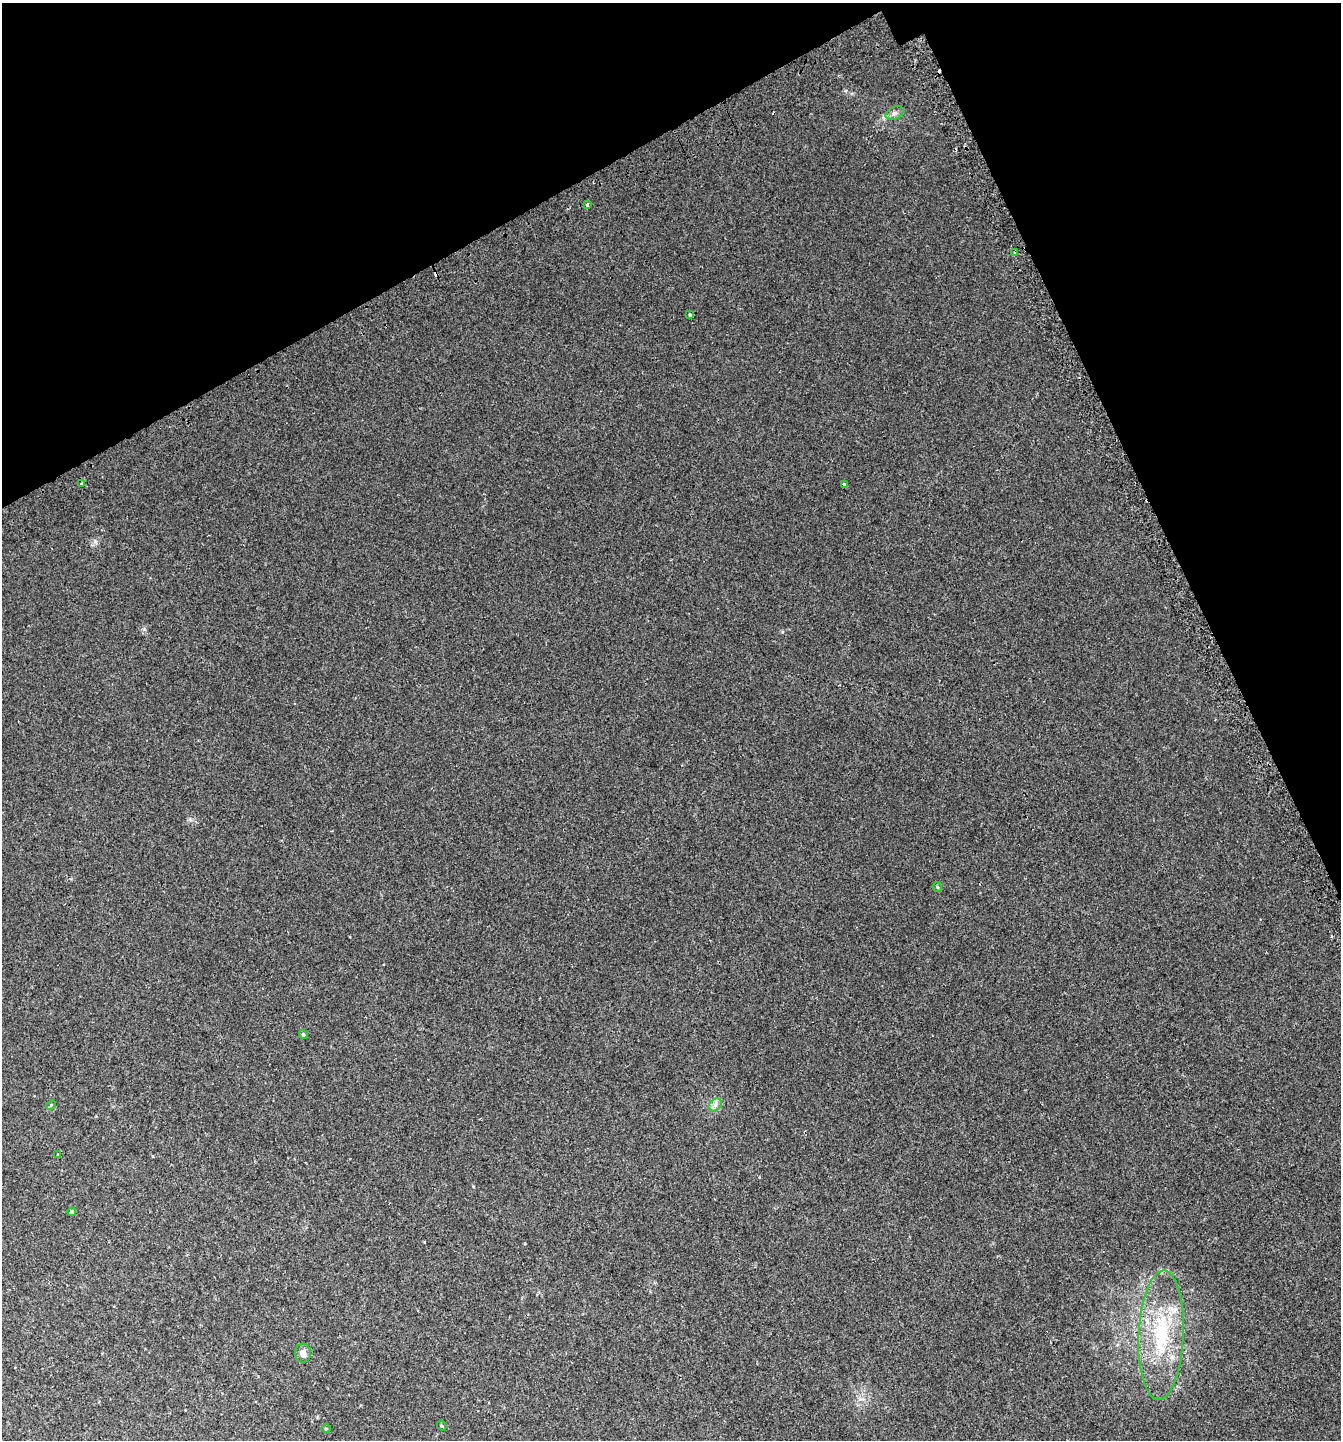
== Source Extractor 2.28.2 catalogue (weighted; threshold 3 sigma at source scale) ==
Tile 3 of 4 x 4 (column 3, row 1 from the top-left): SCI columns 2840-4178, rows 4365-5802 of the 5732 x 5857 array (HDU 1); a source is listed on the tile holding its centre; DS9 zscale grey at full resolution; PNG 1343 x 1442 px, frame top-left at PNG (2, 3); each listed source drawn as its Kron ellipse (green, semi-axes under 4 px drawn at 4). Shown black and unused: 22% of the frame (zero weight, under 2 of 3 exposures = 3% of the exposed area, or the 3 px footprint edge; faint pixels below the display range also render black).
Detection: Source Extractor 2.28.2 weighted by HDU 2 'WHT'; one run over the whole footprint, this tile lists its part. Background 0.0096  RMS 0.0067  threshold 0.0301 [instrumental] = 3 sigma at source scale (4.5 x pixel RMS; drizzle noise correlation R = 1.50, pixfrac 1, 0.0396/0.0396 arcsec/px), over >= 5 px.
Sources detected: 19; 2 cosmic-ray / hot-pixel residue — neither listed nor drawn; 1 inside a brighter listed object's ellipse — not listed separately; the other 16 listed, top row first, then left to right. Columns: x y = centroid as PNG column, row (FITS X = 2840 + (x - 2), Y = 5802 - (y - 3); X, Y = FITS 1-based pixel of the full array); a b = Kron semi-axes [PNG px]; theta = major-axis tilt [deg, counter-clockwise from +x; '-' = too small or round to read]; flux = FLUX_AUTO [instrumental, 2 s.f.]
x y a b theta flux
895 113 9 6 27 2.3
587 205 4 3 - 1.5
1014 252 4 3 - 1.3
690 315 4 4 - 0.62
81 484 3 3 - 2
844 485 3 3 - 6
937 887 5 4 - 0.8
303 1034 4 4 - 1.1
51 1105 5 4 - 0.72
715 1105 7 5 45 2.2
58 1155 4 2 - 0.51
72 1212 4 4 - 2
1161 1335 65 22 87 56
303 1353 9 8 - 3.8
442 1426 5 3 - 0.74
326 1429 5 3 - 0.53
Unlisted compact peaks at least as high as the median listed source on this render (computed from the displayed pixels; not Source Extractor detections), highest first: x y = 95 541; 144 629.